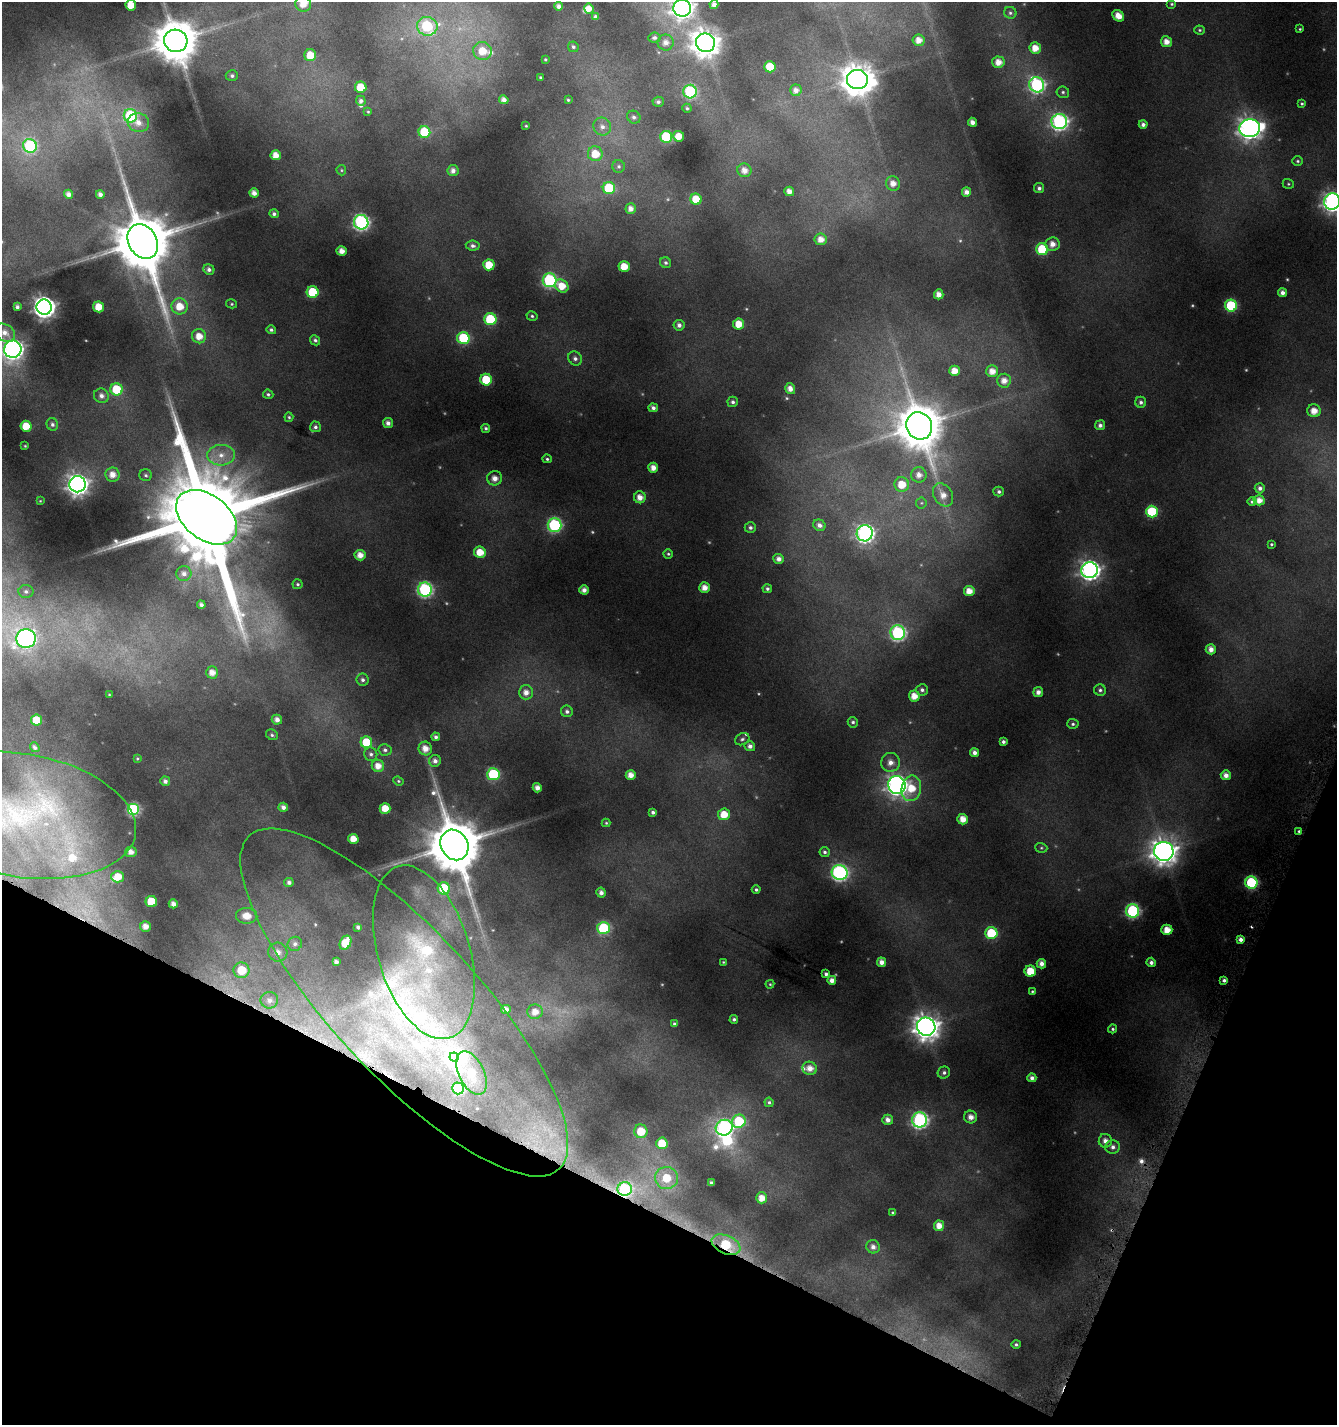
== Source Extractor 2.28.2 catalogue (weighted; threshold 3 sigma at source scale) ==
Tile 15 of 4 x 4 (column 3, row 4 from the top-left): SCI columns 2883-4217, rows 30-1452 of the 5861 x 5722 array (HDU 1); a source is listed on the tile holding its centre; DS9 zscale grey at full resolution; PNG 1339 x 1427 px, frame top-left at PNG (2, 2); each listed source drawn as its Kron ellipse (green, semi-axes under 4 px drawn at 4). Shown black and unused: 20% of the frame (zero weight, under 4 of 8 exposures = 2% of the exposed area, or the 3 px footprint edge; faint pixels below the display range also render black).
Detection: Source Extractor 2.28.2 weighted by HDU 2 'WHT'; one run over the whole footprint, this tile lists its part. Background 0.0867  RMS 0.0095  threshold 0.0388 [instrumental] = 3 sigma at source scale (4.09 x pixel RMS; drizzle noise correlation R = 1.36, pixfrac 0.8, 0.0396/0.0396 arcsec/px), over >= 5 px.
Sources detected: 319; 19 too faint to see at this stretch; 2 inside a brighter object's white glare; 3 cosmic-ray / hot-pixel residue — neither listed nor drawn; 9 inside a brighter listed object's ellipse — not listed separately; the other 286 listed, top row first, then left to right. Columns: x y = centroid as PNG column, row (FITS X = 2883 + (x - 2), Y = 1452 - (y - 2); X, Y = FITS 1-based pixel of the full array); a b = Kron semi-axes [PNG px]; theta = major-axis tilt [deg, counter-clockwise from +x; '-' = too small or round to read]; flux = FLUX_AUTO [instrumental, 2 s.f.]
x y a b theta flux
303 4 8 7 - 13
1172 4 5 4 - 1.5
131 5 5 5 - 15
714 5 4 4 - 4.9
559 6 4 4 - 4
682 8 9 8 - 650
589 9 5 4 - 8.1
1010 13 6 6 - 2.1
1118 16 6 5 - 11
596 17 4 4 - 2.6
427 26 10 9 - 83
1300 29 3 3 - 0.93
1200 30 5 4 - 1.5
654 38 6 5 - 2.6
919 40 6 5 - 9.1
176 41 12 11 - 3900
666 42 8 8 - 6.6
1166 42 5 5 - 8.5
705 43 9 9 - 1400
573 47 5 5 - 1.8
1035 48 5 5 - 12
482 51 9 9 - 18
310 55 6 6 - 17
545 59 3 3 - 1.1
998 62 6 6 - 9.6
770 67 5 5 - 22
232 76 6 5 - 2.3
540 77 3 3 - 0.98
857 79 10 9 - 2000
1037 85 7 7 - 210
361 87 6 5 - 24
796 90 6 6 - 5.8
690 92 7 6 - 97
1063 92 6 5 - 2
504 100 4 4 - 4.8
568 100 3 3 - 1
361 101 5 5 - 2.9
658 102 5 5 - 2.4
1302 104 4 4 - 1.2
687 108 4 4 - 1.5
368 112 4 3 - 0.83
130 116 7 6 - 89
634 117 7 6 - 2.5
972 122 4 4 - 5.4
1059 122 8 7 - 280
138 123 11 9 -15 9.1
1143 124 4 4 - 3.7
526 126 3 2 - 0.73
602 127 9 8 - 5.3
1250 128 10 9 - 680
424 132 6 6 - 48
679 136 5 5 - 12
666 137 6 6 - 72
30 146 7 6 - 100
595 154 7 7 - 17
276 155 5 5 - 9.4
1298 161 5 4 - 1.5
619 166 6 6 - 1.9
341 170 5 4 - 1.2
744 170 7 6 - 7.2
453 171 5 5 - 5.2
893 183 7 7 - 8.1
1288 184 6 4 -21 1.3
609 188 6 6 - 55
1039 188 5 5 - 2.9
789 191 5 4 - 6.7
966 192 4 4 - 5.5
254 193 5 4 - 6.1
68 194 5 4 - 4.7
100 194 4 4 - 4.3
696 199 5 5 - 24
1332 201 8 8 - 450
631 209 5 5 - 5.8
274 214 5 4 - 2.7
361 222 7 7 - 250
821 239 6 6 - 8.6
143 241 18 14 -59 8200
1052 244 7 6 - 7.5
473 246 7 5 -8 2.8
1042 249 6 6 - 54
342 251 5 5 - 8.1
665 263 6 5 - 2.1
489 265 5 5 - 21
624 267 5 5 - 16
209 269 6 5 - 3.6
550 280 7 7 - 160
562 286 7 6 - 16
313 292 6 6 - 43
1282 293 4 4 - 4.5
939 294 5 4 - 7.4
232 304 5 4 - 1.3
180 306 8 8 - 17
1231 306 6 6 - 71
17 307 4 3 - 2.3
44 307 7 7 - 670
99 307 5 5 - 16
532 316 5 4 - 1.7
490 319 6 6 - 49
739 324 5 5 - 16
679 325 5 5 - 3.8
271 330 5 4 - 2.1
5 333 11 8 -31 6.9
199 336 7 7 - 12
463 338 6 6 - 70
315 340 5 4 - 2.2
13 349 9 8 - 480
575 358 7 6 - 3.4
955 371 5 5 - 12
992 371 6 6 - 9.5
486 380 6 5 - 35
1004 381 7 6 - 8
116 389 6 6 - 34
790 389 5 5 - 5.9
268 394 5 4 - 1.8
101 396 7 7 - 5.1
733 402 5 5 - 2.4
1141 402 5 5 - 2.6
653 408 5 4 - 3.3
1314 411 6 6 - 12
289 417 5 4 - 1.3
388 423 5 5 - 4.5
52 424 6 5 - 2.9
1100 425 5 5 - 3.7
26 426 5 5 - 20
919 426 14 12 -62 3800
315 427 5 5 - 2.4
486 428 4 4 - 2
25 446 3 2 - 0.71
221 455 14 10 5 12
547 459 5 4 - 1.6
653 468 5 5 - 8.4
112 475 7 7 - 10
146 475 6 6 - 2
919 475 7 7 - 7.1
495 478 7 7 - 7.6
77 484 8 8 - 670
902 484 7 7 - 19
1260 488 5 5 - 3.6
999 492 5 5 - 2.4
943 495 12 9 -58 9
640 497 6 6 - 8.5
1259 500 5 5 - 8.8
40 501 3 3 - 0.63
1252 502 4 4 - 1.9
921 503 6 5 - 1.4
1152 512 6 6 - 61
207 517 34 22 -37 27000
555 525 7 7 - 140
819 525 6 5 - 4
750 527 6 5 - 3
865 533 8 8 - 330
1271 544 3 3 - 1.2
480 552 6 5 - 16
668 554 5 4 - 1.5
360 555 5 5 - 8.8
779 559 5 5 - 5.4
1090 570 8 8 - 450
184 574 7 7 - 4.4
298 584 5 5 - 1.5
704 588 5 5 - 8.6
767 589 5 4 - 2.2
425 590 7 7 - 190
584 590 4 4 - 5.5
26 591 7 6 - 2.7
969 591 5 5 - 10
201 605 4 4 - 3
898 633 7 7 - 180
26 639 10 9 - 320
1211 649 5 5 - 6.9
212 672 6 6 - 8.5
363 680 6 6 - 2.9
922 690 6 5 - 2.9
1100 690 6 5 - 2.4
526 692 7 7 - 6.9
1038 692 5 5 - 5.1
109 694 3 2 - 0.61
914 696 5 5 - 11
567 711 6 5 - 2.7
36 720 5 5 - 20
277 720 5 5 - 5.7
853 722 5 5 - 2
1073 724 6 5 - 2
272 735 6 5 - 1.7
436 737 4 4 - 2.6
742 739 7 5 29 2.2
366 742 6 5 - 30
1003 742 4 3 - 2.5
750 746 5 5 - 4.1
35 747 5 4 - 2.2
425 748 7 6 - 9.2
385 750 6 5 - 2.4
974 753 4 4 - 4.6
371 754 7 6 - 2.6
137 758 4 3 - 0.92
435 761 6 6 - 4.5
890 762 9 9 - 8.2
378 766 6 6 - 9.3
493 774 6 6 - 78
631 775 5 5 - 8.6
1226 775 5 5 - 5.9
165 781 5 4 - 3.6
398 781 5 4 - 1.3
897 785 9 8 - 520
537 788 5 4 - 5.9
911 788 13 10 78 21
283 807 5 4 - 4.2
385 808 5 5 - 14
133 809 6 6 - 110
653 812 4 3 - 2.6
724 814 6 6 - 16
20 815 117 61 -10 280
963 819 5 5 - 11
606 823 4 4 - 1.1
1299 831 4 4 - 1.4
353 839 5 5 - 12
454 845 16 13 -60 6400
1041 848 6 5 - 1.4
1164 851 9 9 - 1000
131 852 6 5 - 6.9
825 852 5 5 - 2.2
840 873 8 7 - 250
118 877 6 6 - 16
289 882 4 4 - 3.1
1251 883 6 6 - 93
444 888 6 6 - 52
756 890 4 4 - 1.8
601 893 5 4 - 4.4
151 902 5 5 - 32
173 904 4 4 - 5.2
1133 911 6 6 - 140
247 916 11 8 -4 15
145 926 5 5 - 8.2
358 927 4 3 - 2.5
604 928 6 6 - 87
1167 930 5 5 - 12
991 933 6 6 - 51
1241 939 4 4 - 3.8
346 943 7 5 64 27
295 944 7 7 - 3.3
278 952 10 9 - 7.5
424 952 90 46 -73 200
336 962 4 4 - 3.7
723 962 3 3 - 0.86
881 962 5 4 - 6.1
1151 962 4 4 - 3.3
1041 964 5 4 - 5.9
242 970 8 8 - 33
1030 971 5 5 - 20
826 974 4 4 - 2.6
832 980 4 4 - 5.8
1224 980 4 3 - 2.2
770 984 4 4 - 1.1
1032 991 4 4 - 1.2
269 1000 9 8 - 5.1
404 1002 227 72 -47 380
506 1010 5 4 - 6.6
535 1012 8 7 - 9.2
734 1019 4 4 - 2.1
674 1024 3 3 - 1.6
926 1027 9 9 - 1000
1113 1029 4 4 - 1.6
454 1057 4 4 - 54
810 1068 7 6 - 8.6
944 1072 6 6 - 2.7
471 1073 23 12 -64 27
1032 1078 4 4 - 4
458 1088 6 6 - 48
769 1102 4 4 - 1.7
971 1117 6 6 - 7.1
888 1120 5 5 - 5.7
920 1120 7 7 - 240
739 1121 7 6 - 53
724 1128 8 7 - 230
641 1131 7 6 - 23
1105 1141 7 6 - 6.3
662 1143 5 5 - 24
1113 1147 7 7 - 4.2
666 1178 11 11 - 22
711 1183 4 4 - 2.9
625 1189 7 7 - 110
762 1198 5 5 - 11
893 1213 4 4 - 1.4
939 1226 5 5 - 9.8
726 1245 15 9 -24 48
873 1247 7 6 - 4.9
1016 1344 5 4 - 1.9
Overlapping masked pixels (flux is a lower limit): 3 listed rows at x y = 404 1002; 625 1189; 726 1245
Isophote crosses this tile's border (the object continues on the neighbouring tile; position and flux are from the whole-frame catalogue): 6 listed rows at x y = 303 4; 131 5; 682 8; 1332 201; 13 349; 20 815